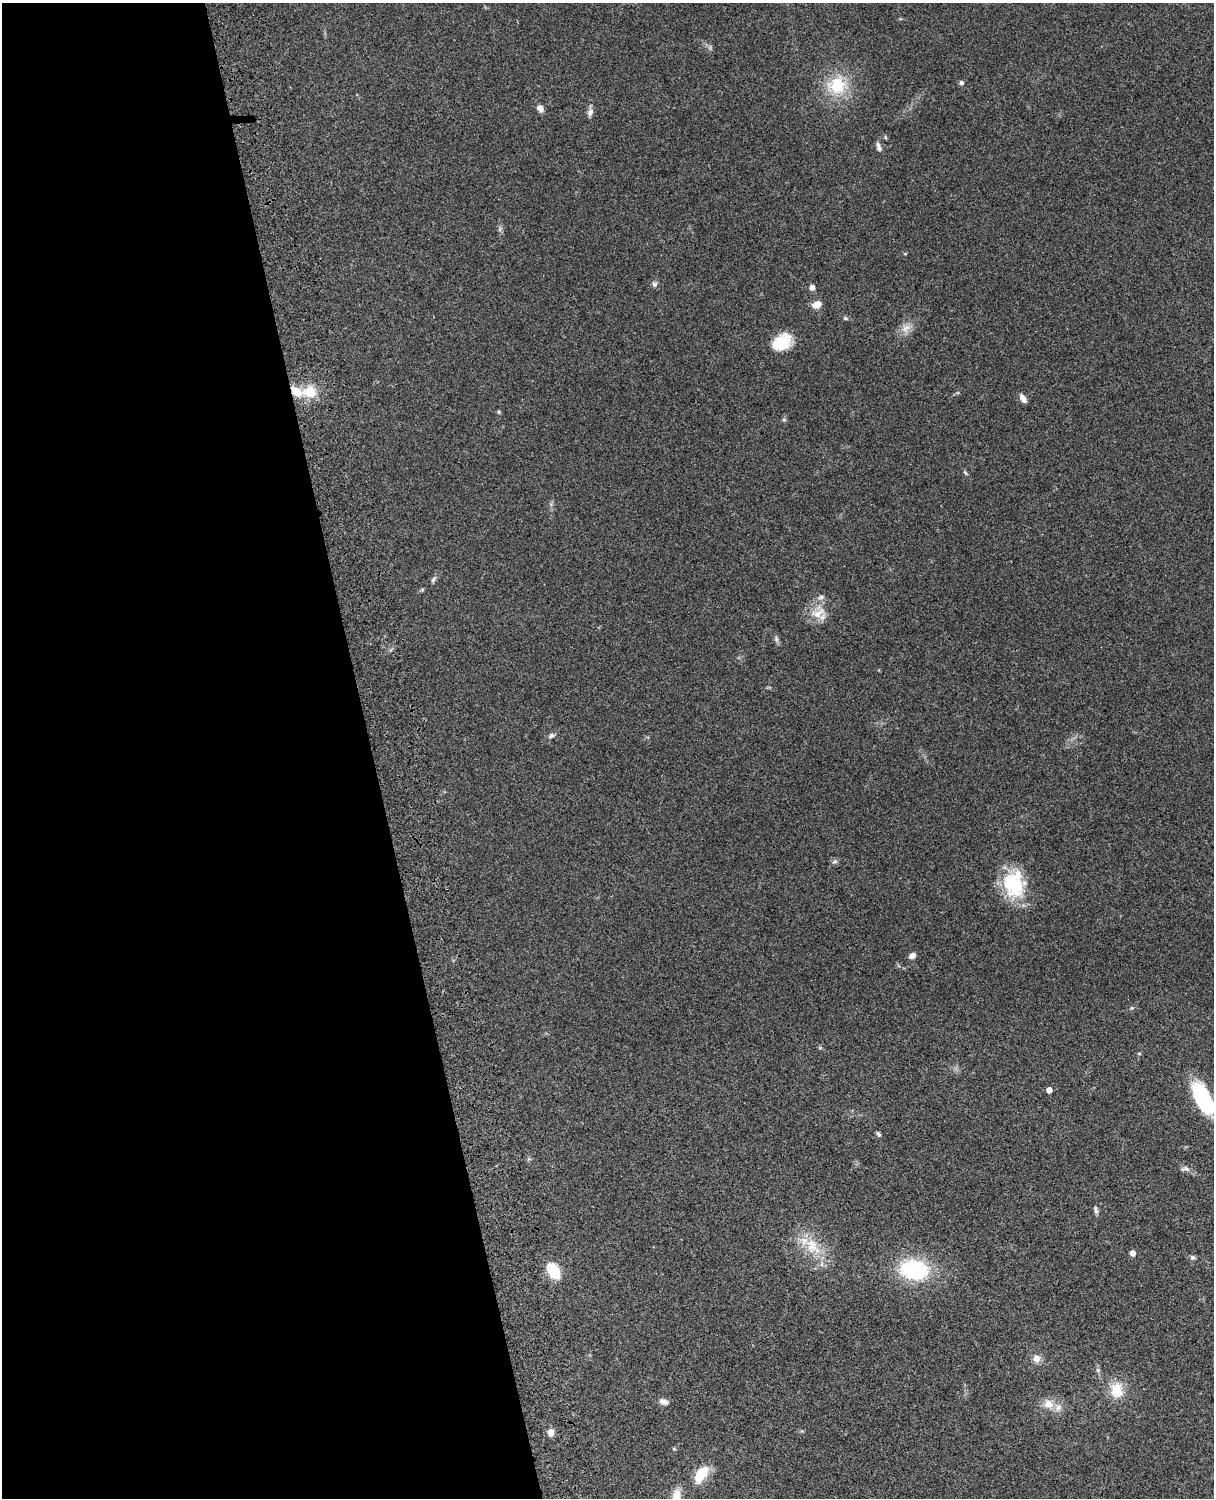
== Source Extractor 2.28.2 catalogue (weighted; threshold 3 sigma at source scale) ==
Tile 5 of 4 x 3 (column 1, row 2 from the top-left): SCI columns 121-1332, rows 1773-3268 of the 5089 x 4927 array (HDU 1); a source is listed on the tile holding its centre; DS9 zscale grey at full resolution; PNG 1216 x 1500 px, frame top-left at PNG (2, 3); no overlay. Shown black and unused: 31% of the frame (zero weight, under 3 of 4 exposures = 6% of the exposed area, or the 3 px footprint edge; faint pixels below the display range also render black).
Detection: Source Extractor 2.28.2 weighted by HDU 2 'WHT'; one run over the whole footprint, this tile lists its part. Background 0.0965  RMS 0.0063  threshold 0.0282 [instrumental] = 3 sigma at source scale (4.5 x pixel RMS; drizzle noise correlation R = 1.50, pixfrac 1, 0.05/0.05 arcsec/px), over >= 5 px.
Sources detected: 48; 3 inside a brighter listed object's ellipse — not listed separately; the other 45 listed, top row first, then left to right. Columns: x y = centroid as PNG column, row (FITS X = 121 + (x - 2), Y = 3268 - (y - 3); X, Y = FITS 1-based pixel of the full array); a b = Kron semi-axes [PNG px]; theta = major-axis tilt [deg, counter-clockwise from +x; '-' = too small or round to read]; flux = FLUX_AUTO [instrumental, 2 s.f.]
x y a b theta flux
961 83 5 5 - 1.7
837 85 26 25 - 25
540 109 9 6 -57 3.1
590 112 11 7 72 2.8
885 137 5 4 - 0.77
878 147 13 5 -74 2.2
500 229 9 3 85 1.3
654 284 7 7 - 1.6
812 287 5 5 - 3.7
817 304 10 8 19 4.9
846 318 6 5 - 0.97
906 328 15 9 37 5.3
782 342 20 15 34 19
310 392 17 13 -4 14
1023 398 10 5 -58 3.6
499 412 6 3 -72 0.67
784 420 6 4 -18 0.78
965 473 7 4 -45 0.88
433 579 9 5 54 1.4
818 613 25 15 28 11
776 639 9 4 -82 1.4
551 736 7 6 - 1.6
835 861 8 5 18 1.4
1013 884 34 25 -79 35
912 956 7 5 34 3.4
1132 1008 5 5 - 0.83
1139 1054 5 3 - 0.61
1049 1090 4 4 - 5
1203 1098 36 15 -63 44
878 1134 8 4 -52 1.1
1186 1169 12 7 -3 2.4
1096 1210 10 4 -80 1.6
812 1246 27 18 -57 19
1133 1253 5 4 - 4.3
1192 1257 7 6 - 1.3
914 1270 21 15 -7 65
553 1271 15 9 -59 22
1036 1358 8 8 - 4.4
1116 1390 19 15 -79 14
663 1402 11 7 -18 2.9
1049 1404 15 11 -10 6.9
551 1432 7 6 - 4.6
674 1449 5 4 - 0.73
701 1474 21 11 57 16
676 1497 19 9 76 9.7
Isophote crosses this tile's border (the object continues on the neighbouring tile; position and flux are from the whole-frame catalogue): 2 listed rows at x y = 1203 1098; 676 1497